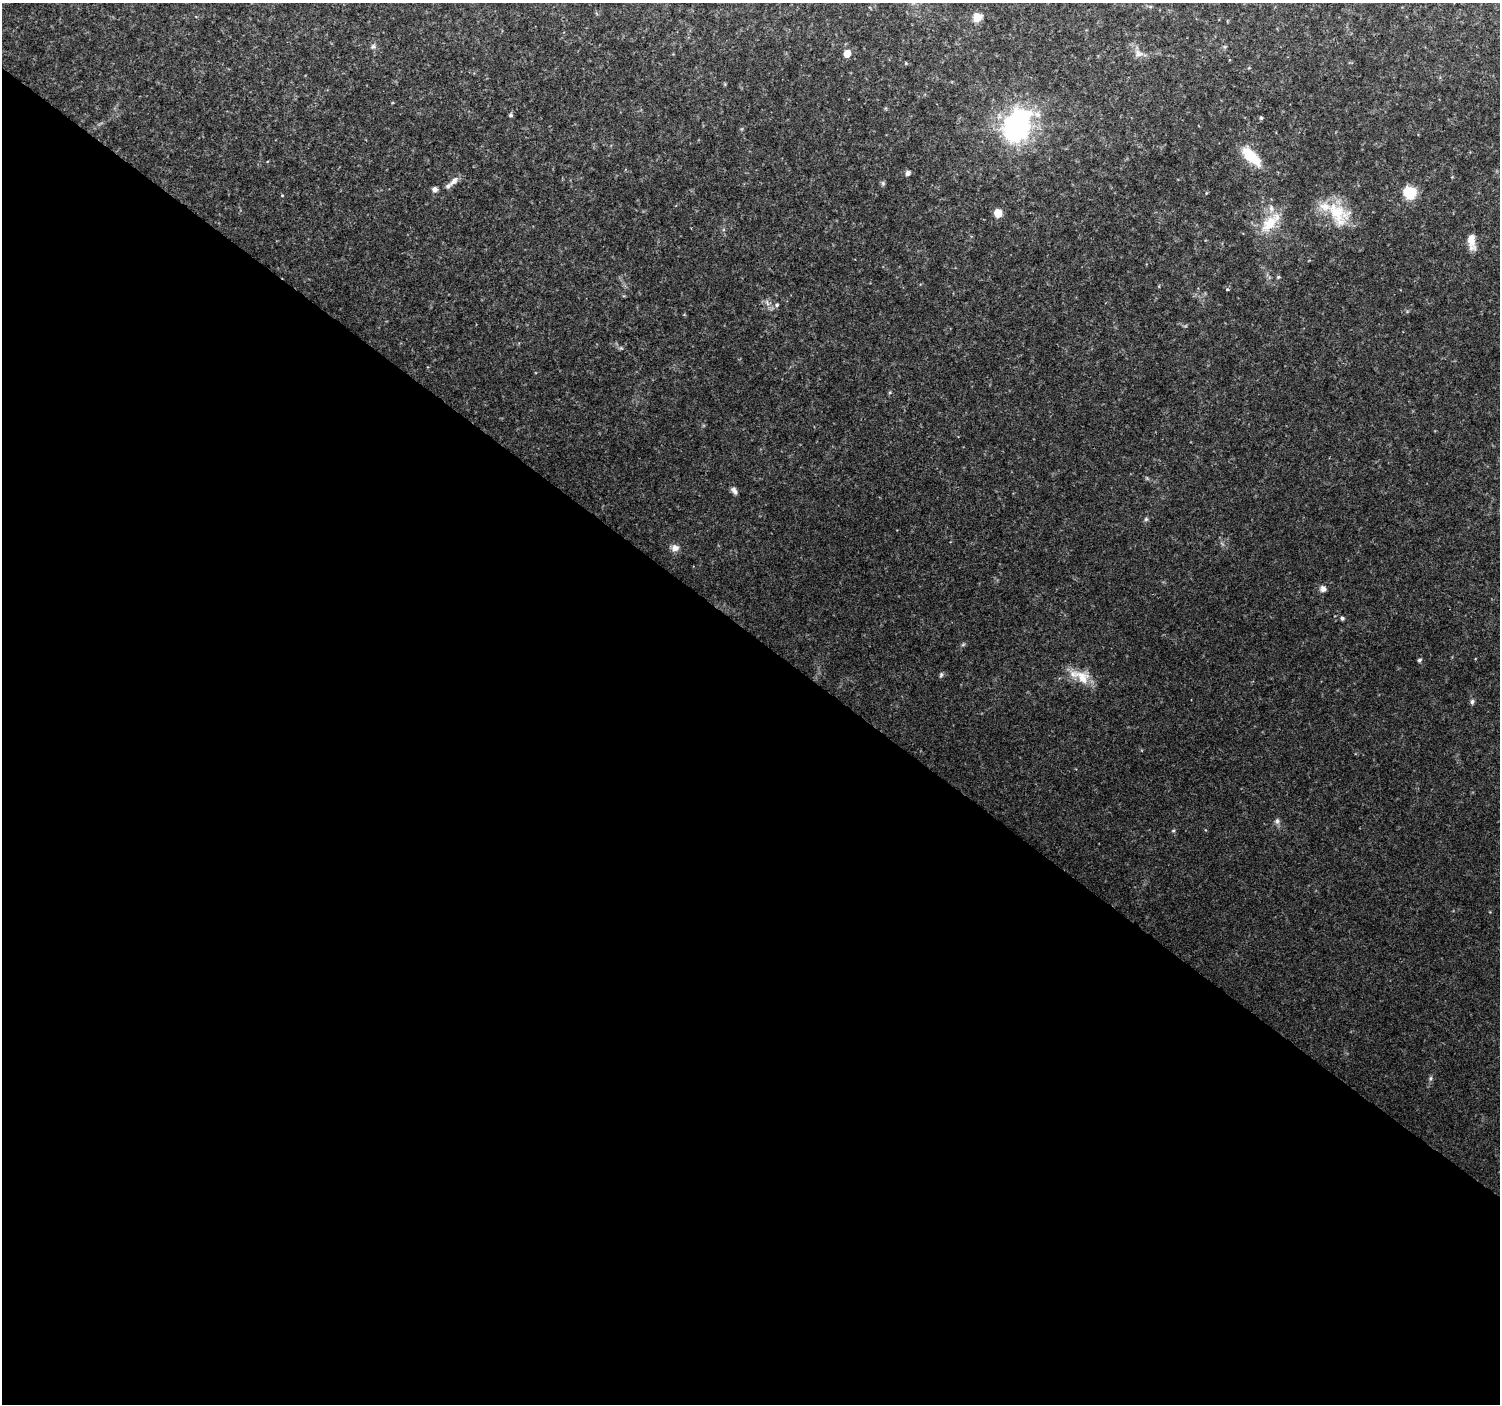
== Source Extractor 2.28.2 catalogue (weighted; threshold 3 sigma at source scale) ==
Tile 14 of 4 x 4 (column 2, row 4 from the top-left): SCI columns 1504-3001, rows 240-1641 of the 5997 x 6023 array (HDU 1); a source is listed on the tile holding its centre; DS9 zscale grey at full resolution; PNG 1502 x 1406 px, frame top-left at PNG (2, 3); no overlay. Shown black and unused: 55% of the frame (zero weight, under 2 of 3 exposures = <1% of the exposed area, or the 3 px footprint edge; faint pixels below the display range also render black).
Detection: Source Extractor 2.28.2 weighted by HDU 2 'WHT'; one run over the whole footprint, this tile lists its part. Background 0.124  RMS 0.0084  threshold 0.0379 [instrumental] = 3 sigma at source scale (4.5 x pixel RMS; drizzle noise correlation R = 1.50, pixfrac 1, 0.0396/0.0396 arcsec/px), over >= 5 px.
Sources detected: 33; all 33 listed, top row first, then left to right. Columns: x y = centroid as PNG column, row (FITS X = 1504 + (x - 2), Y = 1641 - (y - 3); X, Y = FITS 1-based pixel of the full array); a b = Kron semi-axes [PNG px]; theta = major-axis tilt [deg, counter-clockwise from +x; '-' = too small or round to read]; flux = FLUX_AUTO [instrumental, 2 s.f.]
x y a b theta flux
977 17 9 9 - 8.6
373 46 7 6 - 2
847 53 6 5 - 10
1138 54 12 11 - 5.1
1037 114 11 7 -28 4.7
511 115 6 5 - 1.5
1261 118 5 4 - 1.3
1016 128 11 9 71 660
1251 156 26 10 -44 26
908 173 6 5 - 2.6
454 181 17 7 45 5.4
883 183 6 5 - 1.4
435 189 6 6 - 2.9
1410 192 8 8 - 41
998 213 5 5 - 23
1338 214 37 24 -49 33
1269 223 33 16 47 22
1471 241 20 8 -83 9.4
1278 277 6 4 45 1
1227 289 4 4 - 1.1
777 305 6 5 - 1.6
734 490 10 6 -54 2.8
1146 519 5 5 - 1.3
675 548 10 9 - 4.6
1323 589 8 7 - 3.3
1342 618 5 4 - 1.8
1419 660 6 4 28 1.2
941 674 7 4 64 1.4
1082 678 23 16 -42 17
1472 702 7 6 - 1.9
1277 821 7 6 - 2.3
1173 831 5 3 - 0.94
1430 1078 6 4 88 1.4